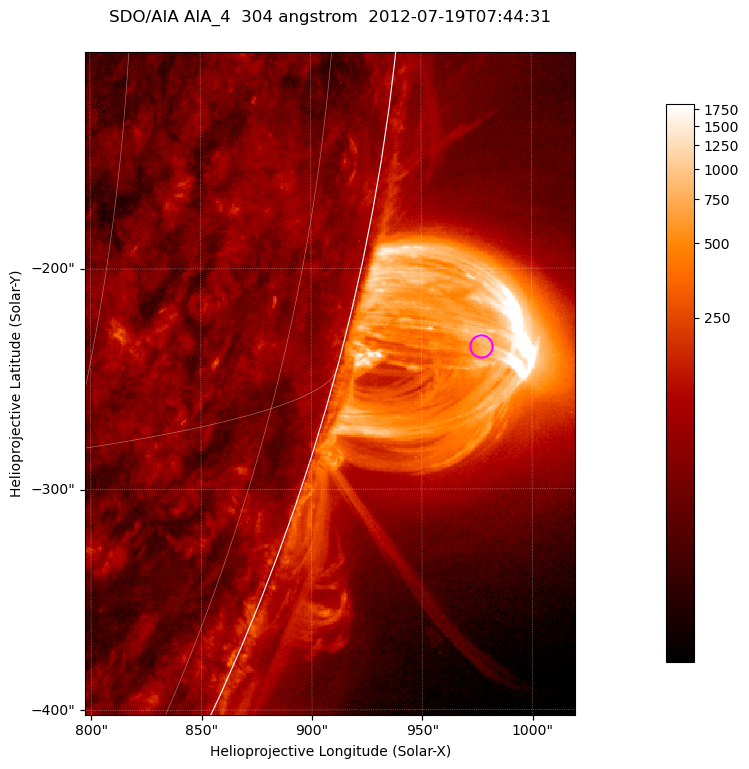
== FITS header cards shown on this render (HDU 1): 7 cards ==
TELESCOP= 'SDO/AIA '           / For AIA: SDO/AIA
INSTRUME= 'AIA_4   '           / For AIA: AIA_ATA1, AIA_ATA2, AIA_ATA3 or AIA_AT
WAVELNTH=                  304 / [angstrom] Wavelength
WAVEUNIT= 'angstrom'           / Wavelength unit: angstrom
DATE-OBS= '2012-07-19T07:44:31.124' / [ISO] Date when observation started; ISO 8
CTYPE1  = 'HPLN-TAN'           / CTYPE1; Typically HPLN
CTYPE2  = 'HPLT-TAN'           / CTYPE2; Typically HPLT

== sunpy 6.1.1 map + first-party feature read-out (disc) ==
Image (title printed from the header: SDO/AIA AIA_4  304 angstrom  2012-07-19T07:44:31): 370 x 500 px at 0.6 arcsec/px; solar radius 944 arcsec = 1573 px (partial field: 1.2% of the solar disc is inside the frame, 49% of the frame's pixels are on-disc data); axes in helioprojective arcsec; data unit not stated in the header (colour bar unlabelled)
Orientation: roll -0.132 deg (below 1 deg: not rotated)
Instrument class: DISC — disc imager (sunpy class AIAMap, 304 A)
Bright regions (active regions / flare kernels): reference = the on-disc median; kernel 3 px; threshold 5 sigma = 120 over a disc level ~60.7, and >= 1.15x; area >= 185 px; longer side >= 4 px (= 2.4 arcsec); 0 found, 0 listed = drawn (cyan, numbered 1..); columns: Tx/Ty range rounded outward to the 2 arcsec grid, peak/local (2 s.f.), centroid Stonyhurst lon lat
Off-limb structures (1.02-1.3 R_sun): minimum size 92 px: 2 found; the strongest spans PA ~250..260 deg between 1.02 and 1.14 R_sun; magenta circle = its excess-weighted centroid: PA ~255 deg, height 1.06 R_sun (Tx ~976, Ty ~-236 arcsec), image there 14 x the reference